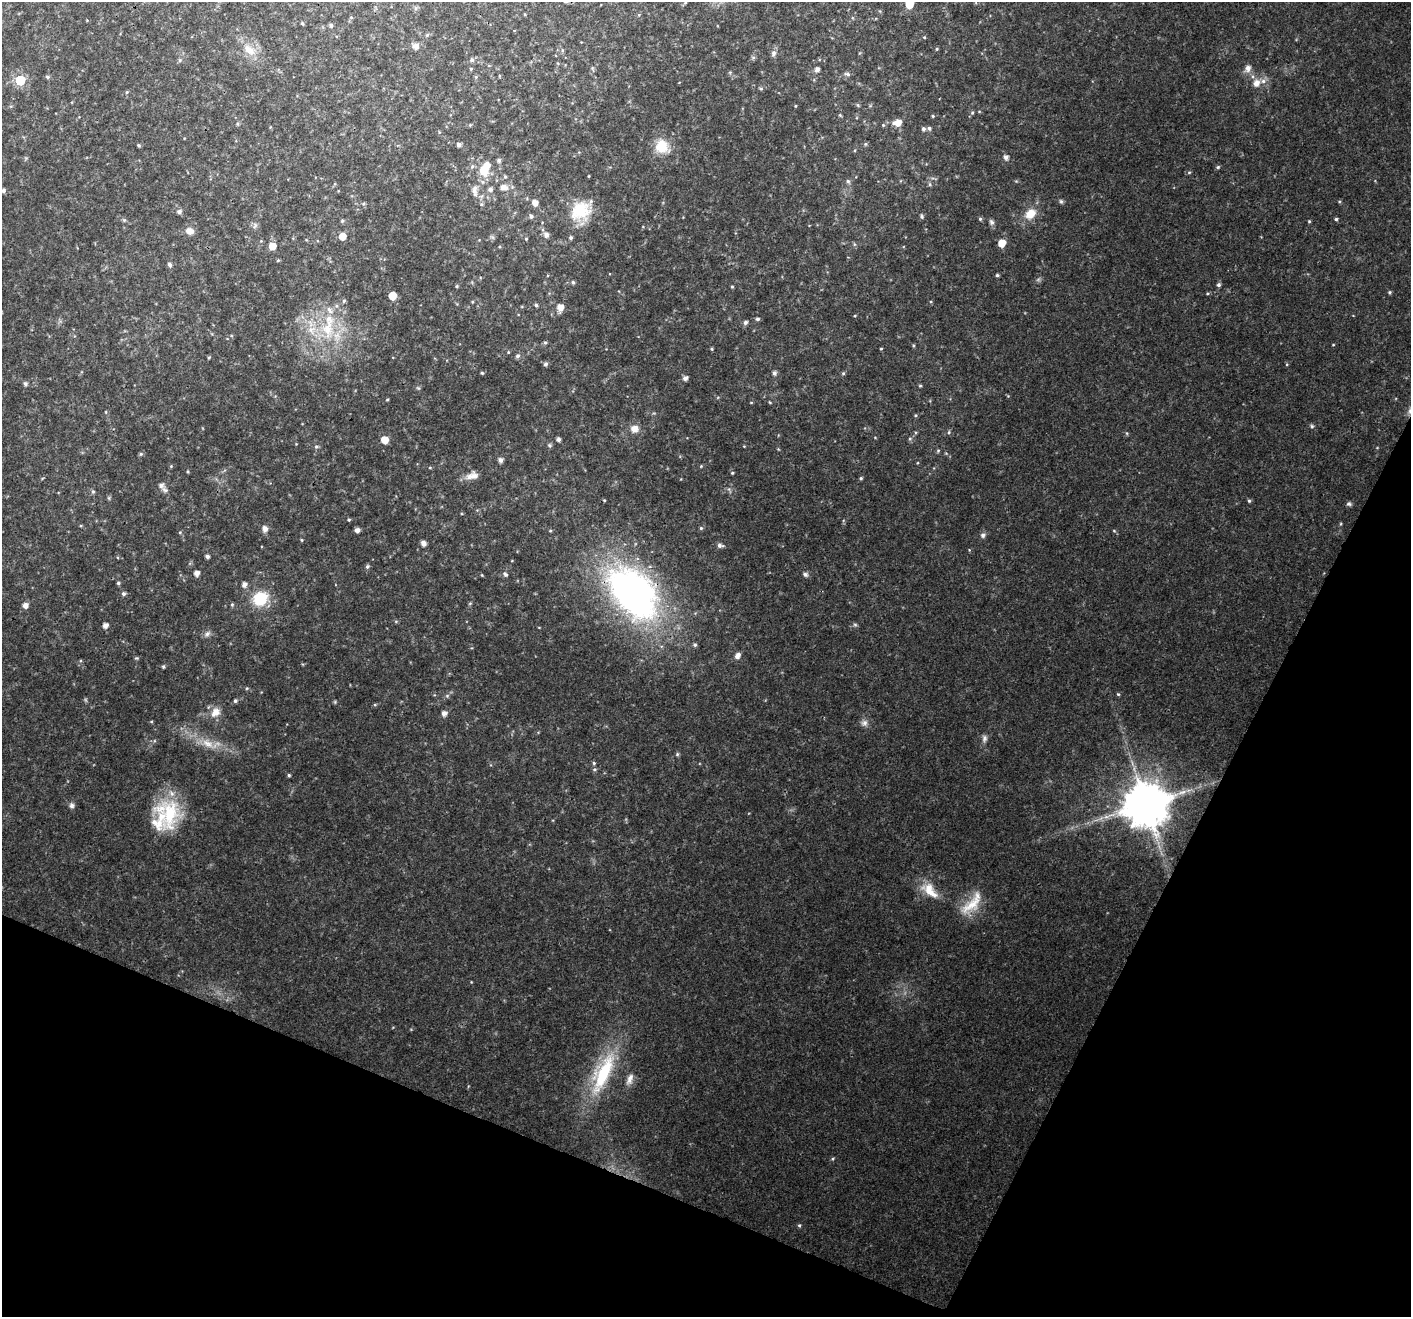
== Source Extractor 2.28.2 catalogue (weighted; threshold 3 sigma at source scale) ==
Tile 15 of 4 x 4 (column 3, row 4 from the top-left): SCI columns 2872-4280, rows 351-1665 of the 5733 x 5895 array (HDU 1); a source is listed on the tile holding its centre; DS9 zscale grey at full resolution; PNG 1413 x 1319 px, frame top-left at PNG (2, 2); no overlay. Shown black and unused: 22% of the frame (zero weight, under 3 of 4 exposures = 5% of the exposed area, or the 3 px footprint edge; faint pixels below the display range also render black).
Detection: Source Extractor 2.28.2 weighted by HDU 2 'WHT'; one run over the whole footprint, this tile lists its part. Background 0.033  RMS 0.0036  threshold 0.0163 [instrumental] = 3 sigma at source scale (4.5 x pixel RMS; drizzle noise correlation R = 1.50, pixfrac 1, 0.0396/0.0396 arcsec/px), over >= 5 px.
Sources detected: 212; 4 too faint to see at this stretch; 1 inside a brighter object's white glare — not listed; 7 inside a brighter listed object's ellipse — not listed separately; the other 200 listed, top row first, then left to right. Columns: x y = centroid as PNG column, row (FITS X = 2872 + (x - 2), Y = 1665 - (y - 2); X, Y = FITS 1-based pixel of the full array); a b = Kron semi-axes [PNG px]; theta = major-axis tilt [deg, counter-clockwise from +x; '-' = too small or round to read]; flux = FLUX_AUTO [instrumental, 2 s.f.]
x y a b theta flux
685 3 6 3 20 0.43
909 4 6 5 - 10
639 15 5 3 - 0.38
351 17 5 5 - 0.48
302 23 5 4 - 0.51
331 25 6 6 - 0.69
427 35 6 4 44 0.52
924 37 4 4 - 0.38
416 46 9 8 - 1.9
937 49 5 4 - 0.43
249 50 21 12 -38 6.2
562 50 6 4 -73 0.49
773 53 9 7 75 1.3
753 57 7 4 0 0.54
180 60 6 5 - 0.63
472 60 6 6 - 0.79
593 68 7 3 -81 0.55
1248 68 9 7 54 2.4
471 69 5 4 - 0.39
817 69 6 5 - 1.3
847 74 8 4 -18 0.79
499 76 5 3 - 0.3
47 77 5 5 - 0.68
476 77 6 5 - 0.51
20 80 6 6 - 20
1256 83 9 8 - 3
761 88 7 3 -8 0.48
127 92 5 4 - 0.4
858 105 6 4 -46 0.49
795 106 3 3 - 0.31
972 113 5 4 - 0.51
840 115 5 4 - 0.41
933 116 4 4 - 0.4
898 123 8 6 11 4
237 124 6 4 -89 0.46
470 125 5 4 - 0.37
929 128 5 5 - 0.75
923 129 6 5 - 0.85
865 144 6 5 - 0.56
138 145 4 3 - 0.52
459 145 4 4 - 1.2
662 146 16 14 -42 8.7
855 150 5 3 - 0.35
1006 157 6 5 - 1.6
499 160 5 5 - 0.95
1218 167 6 5 - 0.54
484 170 9 7 -88 9.9
1189 172 5 4 - 0.43
505 177 5 4 - 0.53
848 181 7 5 -61 0.79
930 184 6 4 -89 0.59
503 187 10 7 -5 2.8
490 189 6 5 - 1.3
3 191 5 5 - 0.89
475 191 16 8 86 2.8
1061 201 7 5 -73 0.66
1339 201 5 3 - 0.36
535 203 6 5 - 2.8
481 204 6 5 - 0.6
179 211 7 5 20 0.91
580 211 27 23 38 13
1030 214 14 10 43 6
531 216 6 6 - 0.86
922 216 7 4 -68 0.63
980 219 5 4 - 0.57
1336 219 4 4 - 0.59
124 220 6 5 - 0.58
342 221 5 5 - 0.63
1309 221 4 4 - 0.38
992 222 8 6 -65 1
255 225 9 6 74 1.1
190 231 10 8 -18 2.6
546 235 7 6 - 1.5
342 236 5 5 - 4.3
492 237 7 4 -44 0.65
571 238 4 4 - 0.72
526 239 4 4 - 0.4
1002 243 6 5 - 6.3
272 246 5 5 - 5.4
169 264 5 5 - 1
997 275 4 4 - 0.55
573 282 5 5 - 0.58
1218 285 6 5 - 0.83
457 286 4 3 - 0.47
732 287 5 4 - 0.44
1390 292 5 5 - 0.51
1208 293 5 3 - 0.4
392 296 5 5 - 8.4
344 301 6 4 67 0.59
536 305 5 4 - 0.6
560 308 7 6 - 3.8
855 316 4 3 - 0.34
757 319 5 4 - 0.69
745 322 5 5 - 1
328 328 37 22 86 22
545 342 5 5 - 0.59
913 345 5 3 - 0.4
1333 345 4 3 - 0.27
711 349 4 4 - 0.42
881 349 4 3 - 0.32
508 352 4 4 - 0.34
517 356 6 5 - 0.95
209 357 5 3 - 0.36
546 364 6 5 - 0.97
482 373 4 3 - 0.49
774 373 5 5 - 1.2
843 373 6 5 - 0.58
685 378 5 5 - 1.6
25 384 7 5 -73 0.85
920 386 4 4 - 0.4
387 399 5 3 - 0.35
751 402 4 3 - 0.3
770 402 5 3 - 0.33
106 412 5 3 - 0.32
916 415 5 3 - 0.39
1312 426 6 5 - 0.67
634 429 9 8 - 3.2
949 432 6 3 72 0.46
1127 433 6 4 -88 0.44
558 439 4 4 - 1.1
910 439 6 5 - 0.65
384 440 6 5 - 5.2
296 444 3 3 - 0.26
549 445 6 5 - 0.67
744 446 3 3 - 0.25
316 447 7 5 6 0.64
778 449 5 3 - 0.32
938 451 6 4 67 0.52
141 454 6 4 21 0.6
500 460 5 5 - 1.4
171 466 5 4 - 0.37
701 466 5 4 - 0.34
430 468 5 3 - 0.36
188 472 4 3 - 0.38
732 473 5 4 - 0.45
469 477 19 9 51 2.7
861 478 4 4 - 0.53
161 485 8 7 - 1.4
93 492 6 5 - 0.61
109 498 6 4 -72 0.48
604 500 4 3 - 0.35
1249 501 5 4 - 0.56
1349 504 7 5 13 0.81
349 520 4 4 - 0.47
701 528 5 5 - 0.57
265 529 10 8 -90 1.6
357 530 5 4 - 1.5
550 531 4 4 - 0.38
1114 531 5 3 - 0.36
180 532 5 4 - 0.43
983 535 8 7 - 1.2
301 540 5 3 - 0.35
423 543 6 5 - 1.7
720 545 8 6 -10 1.3
207 556 4 4 - 1.1
367 567 6 5 - 0.74
197 573 5 4 - 2.3
505 574 8 5 -51 0.85
805 574 7 6 - 1
482 575 5 4 - 0.31
118 583 5 4 - 0.72
244 584 6 5 - 1.6
633 593 51 31 -49 180
124 594 5 5 - 0.91
260 599 16 14 30 13
470 603 6 3 19 0.4
25 605 7 7 - 1.7
232 605 5 4 - 0.5
396 621 6 3 19 0.43
105 625 5 5 - 2.1
855 625 6 5 - 0.63
207 634 10 6 45 1.4
695 645 6 5 - 0.78
738 655 9 6 57 2
136 658 6 5 - 0.46
163 667 5 4 - 0.52
247 688 5 4 - 0.4
1118 694 5 4 - 0.47
447 696 6 5 - 0.67
235 701 5 5 - 0.75
335 702 6 4 -48 0.42
215 712 14 11 45 4.2
444 713 5 5 - 1.9
151 721 5 3 - 0.36
864 723 9 9 - 1.8
984 739 11 7 88 1.4
208 743 21 11 -28 6.1
677 754 5 4 - 0.55
594 763 5 4 - 0.54
594 769 6 5 - 0.61
289 775 4 4 - 0.56
1146 804 12 12 - 1800
72 805 7 6 - 1.1
170 813 43 26 -87 23
930 890 27 13 -41 7.8
972 904 40 16 50 10
603 1073 59 20 66 31
630 1079 17 8 70 2.7
833 1159 5 3 - 0.41
799 1225 5 4 - 0.54
Overlapping masked pixels (flux is a lower limit): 2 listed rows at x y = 633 593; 1146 804
Isophote crosses this tile's border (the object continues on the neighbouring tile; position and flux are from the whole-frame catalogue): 1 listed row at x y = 909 4